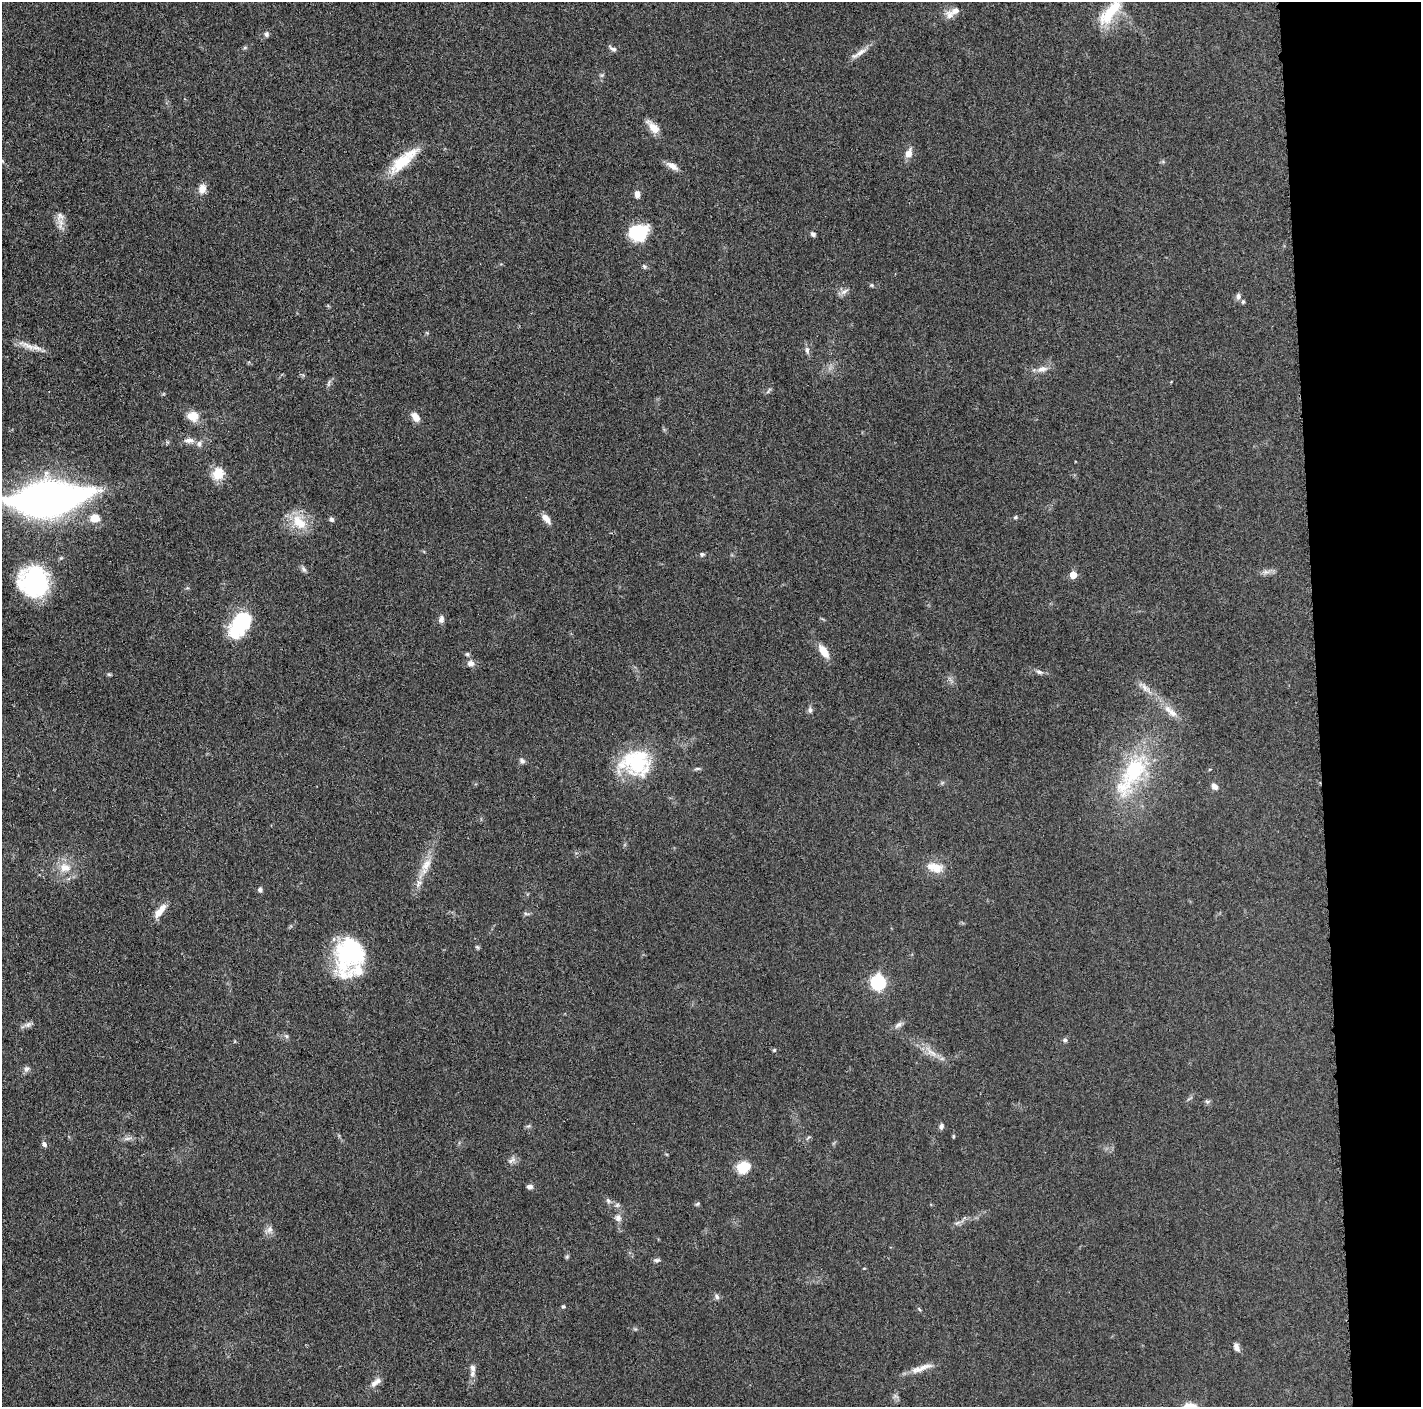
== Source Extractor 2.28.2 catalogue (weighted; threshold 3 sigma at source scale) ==
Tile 6 of 3 x 3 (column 3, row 2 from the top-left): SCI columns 2845-4263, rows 1422-2826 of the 4272 x 4249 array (HDU 1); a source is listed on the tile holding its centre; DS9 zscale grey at full resolution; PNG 1423 x 1409 px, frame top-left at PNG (2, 2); no overlay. Shown black and unused: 7% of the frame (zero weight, under 3 of 5 exposures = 1% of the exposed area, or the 3 px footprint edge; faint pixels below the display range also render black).
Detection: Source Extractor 2.28.2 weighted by HDU 2 'WHT'; one run over the whole footprint, this tile lists its part. Background 0.0487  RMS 0.0052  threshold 0.0236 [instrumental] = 3 sigma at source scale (4.5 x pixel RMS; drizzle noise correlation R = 1.50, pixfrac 1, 0.05/0.05 arcsec/px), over >= 5 px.
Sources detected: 100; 1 inside a brighter object's white glare — not listed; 6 inside a brighter listed object's ellipse — not listed separately; the other 93 listed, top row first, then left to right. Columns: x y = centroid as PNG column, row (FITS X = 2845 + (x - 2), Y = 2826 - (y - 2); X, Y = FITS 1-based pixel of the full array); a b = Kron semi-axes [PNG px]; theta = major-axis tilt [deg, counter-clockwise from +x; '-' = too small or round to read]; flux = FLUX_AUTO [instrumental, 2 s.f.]
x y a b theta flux
1110 12 42 14 53 19
950 15 14 10 -57 3.7
266 34 7 6 - 1.3
245 48 6 4 1 0.73
613 49 11 5 -31 1.4
859 53 28 6 32 4
653 127 21 9 -48 5.5
909 153 11 7 71 4.2
403 161 43 13 42 18
672 166 16 7 -32 3.6
202 188 10 8 67 4.4
637 194 8 6 -87 2.7
60 224 17 8 89 4
638 233 17 14 6 30
813 234 6 5 - 1.3
644 266 7 4 -63 0.89
872 285 5 5 - 0.72
844 292 14 5 32 2.2
1238 296 9 6 76 1.8
1243 302 6 4 69 0.8
28 346 24 6 -28 4.9
807 350 9 6 -83 1.7
1042 369 16 8 11 3.7
768 391 12 3 54 0.85
193 416 15 13 -9 6.6
416 417 11 7 -54 4.5
188 440 13 7 -3 3
218 473 16 13 62 9
48 499 58 24 7 350
1015 517 5 4 - 0.77
95 518 11 9 5 6.3
331 519 5 5 - 1.7
546 519 13 7 -53 3.6
299 522 25 15 -46 12
702 554 6 5 - 1
304 569 10 5 -53 1.4
1266 572 10 6 0 2.1
1073 575 5 5 - 9.9
34 581 31 30 - 58
441 619 9 7 76 2.3
239 625 27 14 56 44
824 651 18 8 -55 6.5
467 654 5 5 - 0.9
470 663 10 8 -6 2.6
1039 672 9 5 -24 1.5
109 674 6 4 -2 0.72
1145 688 16 7 -45 3.7
810 710 8 5 -82 1.4
1172 713 17 9 -37 5
522 761 8 6 -41 1.5
636 763 38 31 -7 38
697 769 10 4 5 0.99
1134 771 56 29 59 50
1214 786 8 6 -46 2.4
426 865 20 10 57 6.9
65 867 16 13 -10 7.7
936 868 18 14 -11 7.6
419 883 13 7 57 3.2
260 890 6 5 - 1.2
160 911 20 7 52 5.7
526 914 9 3 -13 0.91
477 947 7 4 -44 0.74
349 953 36 30 68 52
878 982 7 6 - 110
28 1025 8 5 45 1.6
898 1025 12 6 38 2.1
1065 1040 6 6 - 1.2
774 1050 5 4 - 0.6
932 1053 14 5 -32 3.7
26 1069 8 7 - 1.6
1207 1101 8 4 -1 0.96
941 1126 7 5 70 1.5
953 1136 6 3 -72 0.49
128 1138 12 4 9 1.7
44 1144 8 6 -56 1.5
511 1160 14 6 37 2
743 1167 10 8 29 18
530 1187 7 6 - 1.7
608 1201 8 5 -64 1.3
697 1204 7 4 31 0.74
618 1218 7 6 - 2.5
957 1223 9 3 31 1.3
269 1230 9 8 - 2.4
567 1257 6 5 - 0.75
657 1260 8 5 9 1.2
864 1268 4 3 - 0.41
717 1297 7 6 - 1.4
563 1306 5 5 - 0.82
919 1309 5 4 - 0.61
1236 1347 10 6 -68 2.3
923 1367 27 7 19 5.6
472 1374 9 7 78 2.1
374 1383 13 7 43 3.2
Isophote crosses this tile's border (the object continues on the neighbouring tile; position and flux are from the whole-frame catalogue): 2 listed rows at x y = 1110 12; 48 499